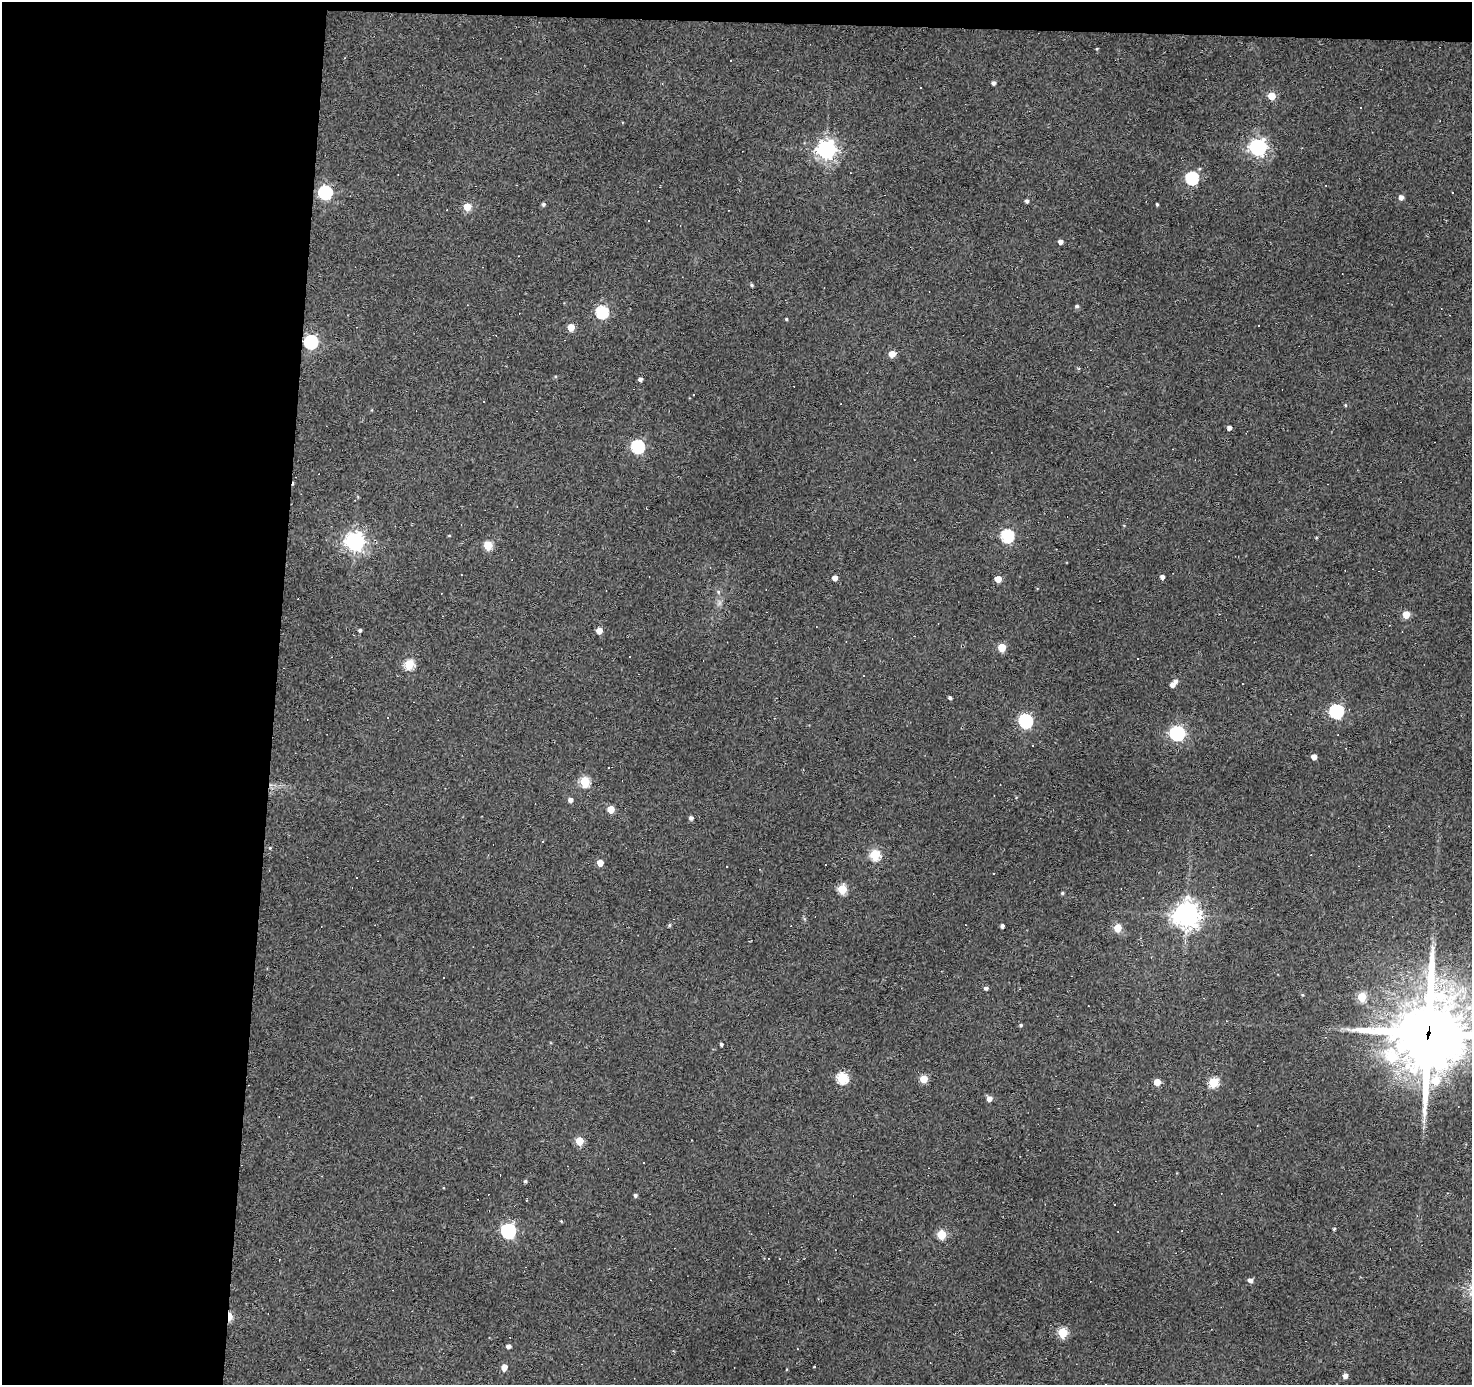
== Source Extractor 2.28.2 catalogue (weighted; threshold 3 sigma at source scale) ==
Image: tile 1 of 3 x 3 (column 1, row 1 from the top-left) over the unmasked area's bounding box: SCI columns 1-1470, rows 2955-4337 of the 4411 x 4436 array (HDU 1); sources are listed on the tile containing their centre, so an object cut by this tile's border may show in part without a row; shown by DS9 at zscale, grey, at full resolution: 1 PNG px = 1 image px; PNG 1474 x 1387 px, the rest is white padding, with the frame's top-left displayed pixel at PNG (2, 2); no overlay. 20% of this frame is shown black and not used: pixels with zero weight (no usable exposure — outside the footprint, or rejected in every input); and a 3 px margin inside the footprint's outer edge (the drizzle kernel's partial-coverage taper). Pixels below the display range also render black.
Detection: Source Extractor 2.28.2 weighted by HDU 2 'WHT'; one run over the whole footprint, this tile lists its part. Background 0.112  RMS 0.0086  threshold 0.0389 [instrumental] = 3 sigma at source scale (4.5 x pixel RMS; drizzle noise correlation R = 1.50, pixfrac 1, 0.05/0.05 arcsec/px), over >= 5 px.
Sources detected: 114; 30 cosmic-ray / hot-pixel residue — not listed; the other 84 listed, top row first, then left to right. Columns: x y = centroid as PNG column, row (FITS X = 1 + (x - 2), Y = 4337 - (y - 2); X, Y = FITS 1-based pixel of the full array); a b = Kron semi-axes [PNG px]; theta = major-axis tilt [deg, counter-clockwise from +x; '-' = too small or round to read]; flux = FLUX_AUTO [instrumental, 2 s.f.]
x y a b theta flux
345 58 3 3 - 0.74
731 61 3 3 - 1.9
993 83 4 4 - 2.4
1272 96 5 5 - 18
1258 147 7 7 - 340
826 149 7 7 - 480
1192 178 6 6 - 110
325 192 6 6 - 140
1401 197 5 4 - 4.3
1027 201 4 4 - 2.1
543 204 5 4 - 1.8
1157 204 3 3 - 1
467 207 5 5 - 17
1060 242 4 4 - 3.9
752 285 5 4 - 1.2
1077 306 5 4 - 1.7
602 312 6 6 - 97
786 319 4 3 - 0.84
571 327 5 5 - 16
311 342 6 6 - 130
892 354 5 4 - 13
640 379 4 3 - 2.9
1345 405 4 4 - 0.96
1229 428 4 4 - 3.6
637 446 6 6 - 130
1007 536 6 6 - 110
1316 537 4 3 - 0.83
355 541 7 7 - 430
488 545 5 5 - 33
1162 577 5 4 - 3.2
835 578 4 4 - 5.2
998 579 5 4 - 12
718 592 6 5 - 1.6
1406 615 5 5 - 16
360 630 4 4 - 1.5
599 631 5 5 - 8.5
1002 647 5 5 - 25
409 664 5 5 - 47
1176 681 5 5 - 2.6
1172 685 4 4 - 4.6
950 698 4 3 - 2
1336 711 6 6 - 150
1025 721 6 6 - 140
1177 733 6 6 - 210
1314 757 4 4 - 6.5
585 781 6 5 - 51
570 800 5 5 - 3.8
611 809 5 5 - 15
691 818 4 4 - 2.5
270 848 4 4 - 0.85
875 855 5 5 - 57
600 863 5 4 - 11
842 889 6 5 - 35
1062 893 4 4 - 1.1
1186 915 9 9 - 790
669 925 4 4 - 1.2
1002 926 4 4 - 2.7
1117 928 5 5 - 25
986 988 4 4 - 2.3
1362 997 5 5 - 34
1021 1025 4 4 - 1
1428 1034 30 25 76 6700
721 1044 3 3 - 1.7
842 1078 6 5 - 74
924 1079 5 5 - 18
1157 1082 5 5 - 13
1213 1082 5 5 - 48
989 1099 5 5 - 4.9
579 1141 5 5 - 25
643 1162 3 2 - 1.2
525 1181 4 3 - 1.6
635 1195 4 4 - 1.9
561 1221 4 3 - 0.72
1334 1229 4 3 - 1.3
508 1231 6 6 - 190
941 1235 5 5 - 35
1250 1280 6 5 - 3.1
230 1316 7 3 -90 24
1062 1333 5 5 - 42
508 1346 4 4 - 3.7
504 1367 6 5 - 7.6
814 1367 3 2 - 0.57
1345 1376 5 4 - 4.8
1105 1384 3 3 - 3.7
Overlapping masked pixels (flux is a lower limit): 3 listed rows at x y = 311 342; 1428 1034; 230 1316
Isophote crosses this tile's border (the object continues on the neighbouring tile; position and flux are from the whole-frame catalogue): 2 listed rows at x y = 1428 1034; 1105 1384